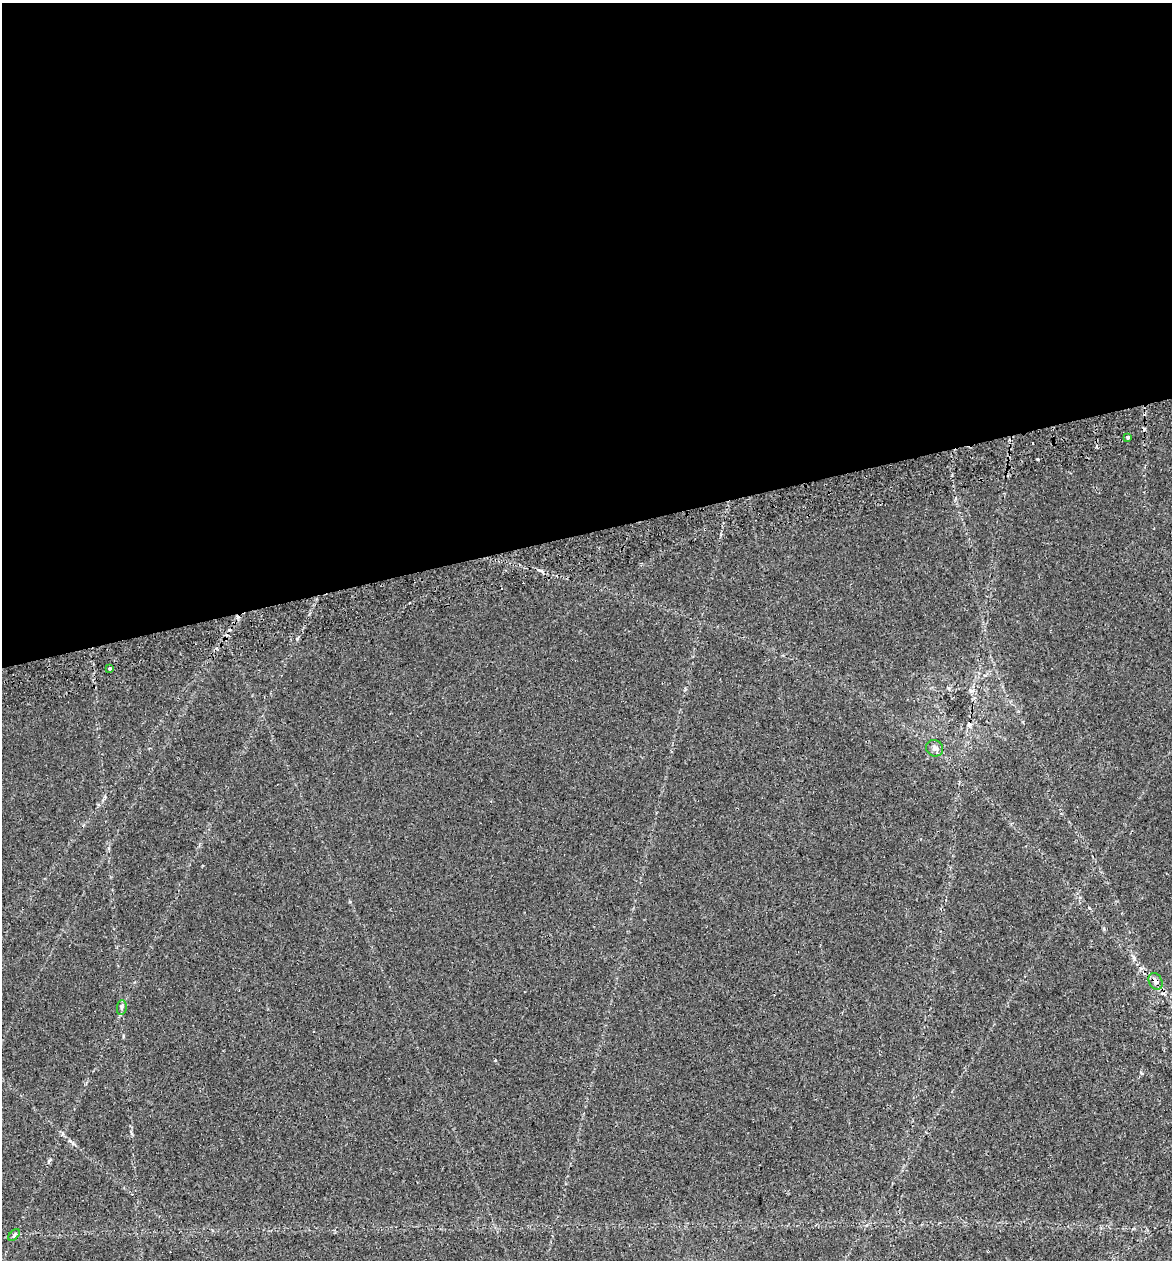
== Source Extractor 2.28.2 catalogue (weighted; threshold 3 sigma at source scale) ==
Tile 2 of 4 x 4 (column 2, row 1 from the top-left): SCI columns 1264-2433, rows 3824-5081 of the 4915 x 5131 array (HDU 1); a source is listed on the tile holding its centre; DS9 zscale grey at full resolution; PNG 1174 x 1262 px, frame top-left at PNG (2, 3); each listed source drawn as its Kron ellipse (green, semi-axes under 4 px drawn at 4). Shown black and unused: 42% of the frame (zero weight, under 2 of 3 exposures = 4% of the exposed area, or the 3 px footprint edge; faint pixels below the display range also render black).
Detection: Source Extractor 2.28.2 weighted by HDU 2 'WHT'; one run over the whole footprint, this tile lists its part. Background 0.0156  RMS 0.0048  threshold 0.0217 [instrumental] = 3 sigma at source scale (4.5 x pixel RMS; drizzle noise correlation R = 1.50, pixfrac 1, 0.0396/0.0396 arcsec/px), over >= 5 px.
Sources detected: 12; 6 cosmic-ray / hot-pixel residue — neither listed nor drawn; the other 6 listed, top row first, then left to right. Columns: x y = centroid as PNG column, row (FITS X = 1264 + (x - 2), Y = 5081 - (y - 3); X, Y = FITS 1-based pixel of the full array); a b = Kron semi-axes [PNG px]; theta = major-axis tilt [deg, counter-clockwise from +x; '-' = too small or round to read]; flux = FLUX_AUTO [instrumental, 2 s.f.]
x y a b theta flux
1128 437 3 3 - 1.2
110 668 4 3 - 0.5
935 748 9 8 - 1.9
1155 981 9 6 -60 2
122 1007 7 5 85 1
14 1235 7 4 46 0.78
Overlapping masked pixels (flux is a lower limit): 1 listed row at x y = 1155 981